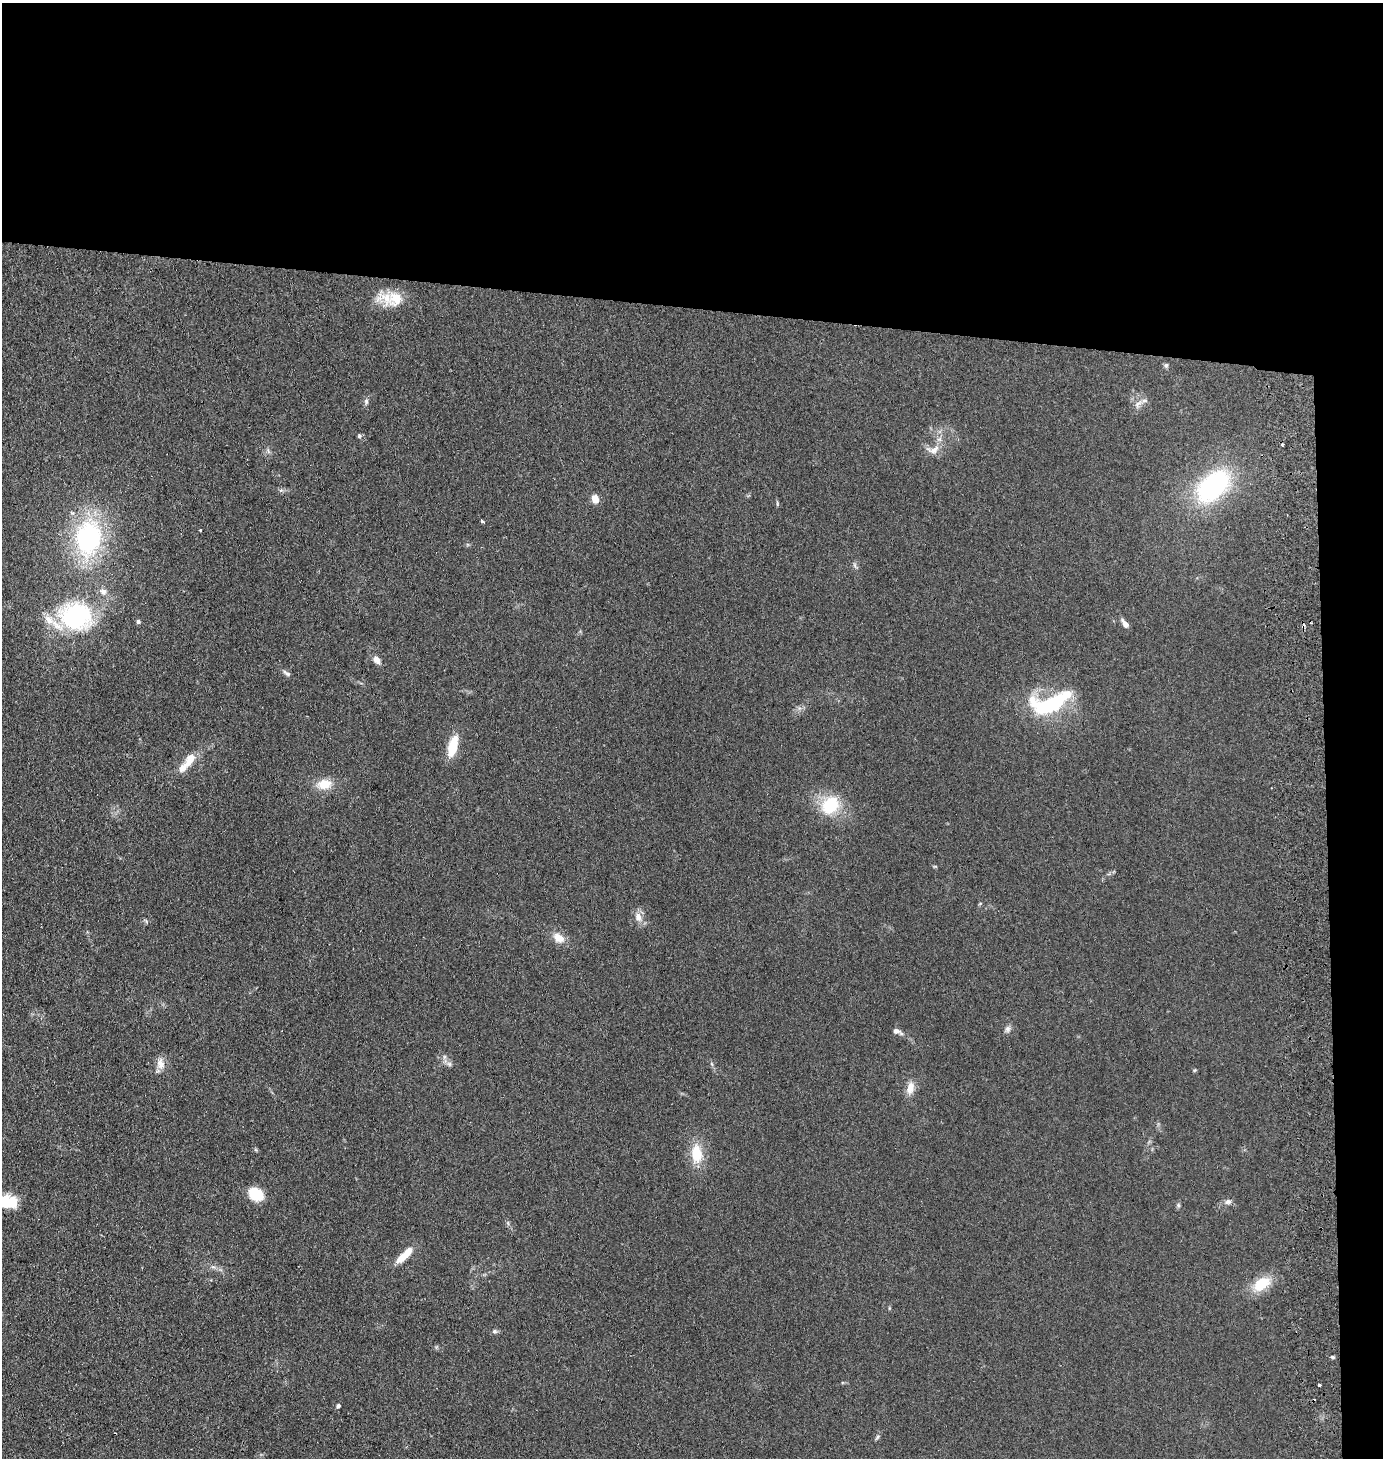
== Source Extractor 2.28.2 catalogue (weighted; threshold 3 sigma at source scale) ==
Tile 3 of 3 x 3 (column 3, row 1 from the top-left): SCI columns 2921-4301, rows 2916-4371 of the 4503 x 4376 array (HDU 1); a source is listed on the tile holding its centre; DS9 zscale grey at full resolution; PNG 1385 x 1460 px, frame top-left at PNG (2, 3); no overlay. Shown black and unused: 24% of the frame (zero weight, under 2 of 3 exposures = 3% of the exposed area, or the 3 px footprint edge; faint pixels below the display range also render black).
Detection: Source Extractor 2.28.2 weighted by HDU 2 'WHT'; one run over the whole footprint, this tile lists its part. Background 0.14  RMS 0.011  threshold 0.0495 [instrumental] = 3 sigma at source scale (4.5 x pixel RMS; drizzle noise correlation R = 1.50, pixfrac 1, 0.05/0.05 arcsec/px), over >= 5 px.
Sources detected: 51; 2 cosmic-ray / hot-pixel residue — not listed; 3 inside a brighter listed object's ellipse — not listed separately; the other 46 listed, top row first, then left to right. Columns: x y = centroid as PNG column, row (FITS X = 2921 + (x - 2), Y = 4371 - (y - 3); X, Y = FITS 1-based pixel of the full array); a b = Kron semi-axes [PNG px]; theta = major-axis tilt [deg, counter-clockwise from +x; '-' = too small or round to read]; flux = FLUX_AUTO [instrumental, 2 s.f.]
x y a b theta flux
386 298 32 19 -6 26
1166 365 7 5 89 2
366 402 9 6 -84 2.8
1138 404 16 7 49 6.7
359 436 6 5 - 1.9
933 450 21 11 3 11
268 451 8 4 -54 2
1213 486 35 21 43 160
595 499 9 7 -69 9.5
777 504 8 3 -85 1.4
482 521 4 3 - 11
200 530 3 2 - 1
88 538 40 28 82 160
855 565 8 3 -71 2.1
103 591 10 8 -21 6.3
76 616 37 30 -9 130
138 621 5 5 - 2.5
1125 624 11 5 -53 5.9
377 660 10 7 -54 7.2
287 673 12 5 -35 3.4
1050 704 46 19 18 100
453 746 25 10 75 26
190 760 22 10 55 17
324 784 19 12 9 19
830 805 18 15 48 51
638 917 14 9 -72 8.5
559 938 15 10 -36 12
1008 1029 10 7 67 3.8
896 1031 10 7 -12 4.5
160 1064 16 10 -83 9.5
449 1064 7 6 - 3.1
712 1064 6 4 -71 1.6
1195 1070 5 3 - 1.1
910 1088 17 9 78 11
697 1154 25 14 -86 28
256 1194 13 10 -30 35
7 1202 24 15 -4 31
1228 1202 9 7 2 4
1178 1205 5 5 - 1.8
508 1223 7 4 -72 1.8
405 1255 26 8 45 17
1261 1284 17 10 35 35
495 1331 7 5 -2 2.4
1319 1385 3 3 - 2.8
338 1406 4 4 - 3.2
877 1437 8 4 53 1.8
Isophote crosses this tile's border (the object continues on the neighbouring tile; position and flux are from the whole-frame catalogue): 1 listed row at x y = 7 1202